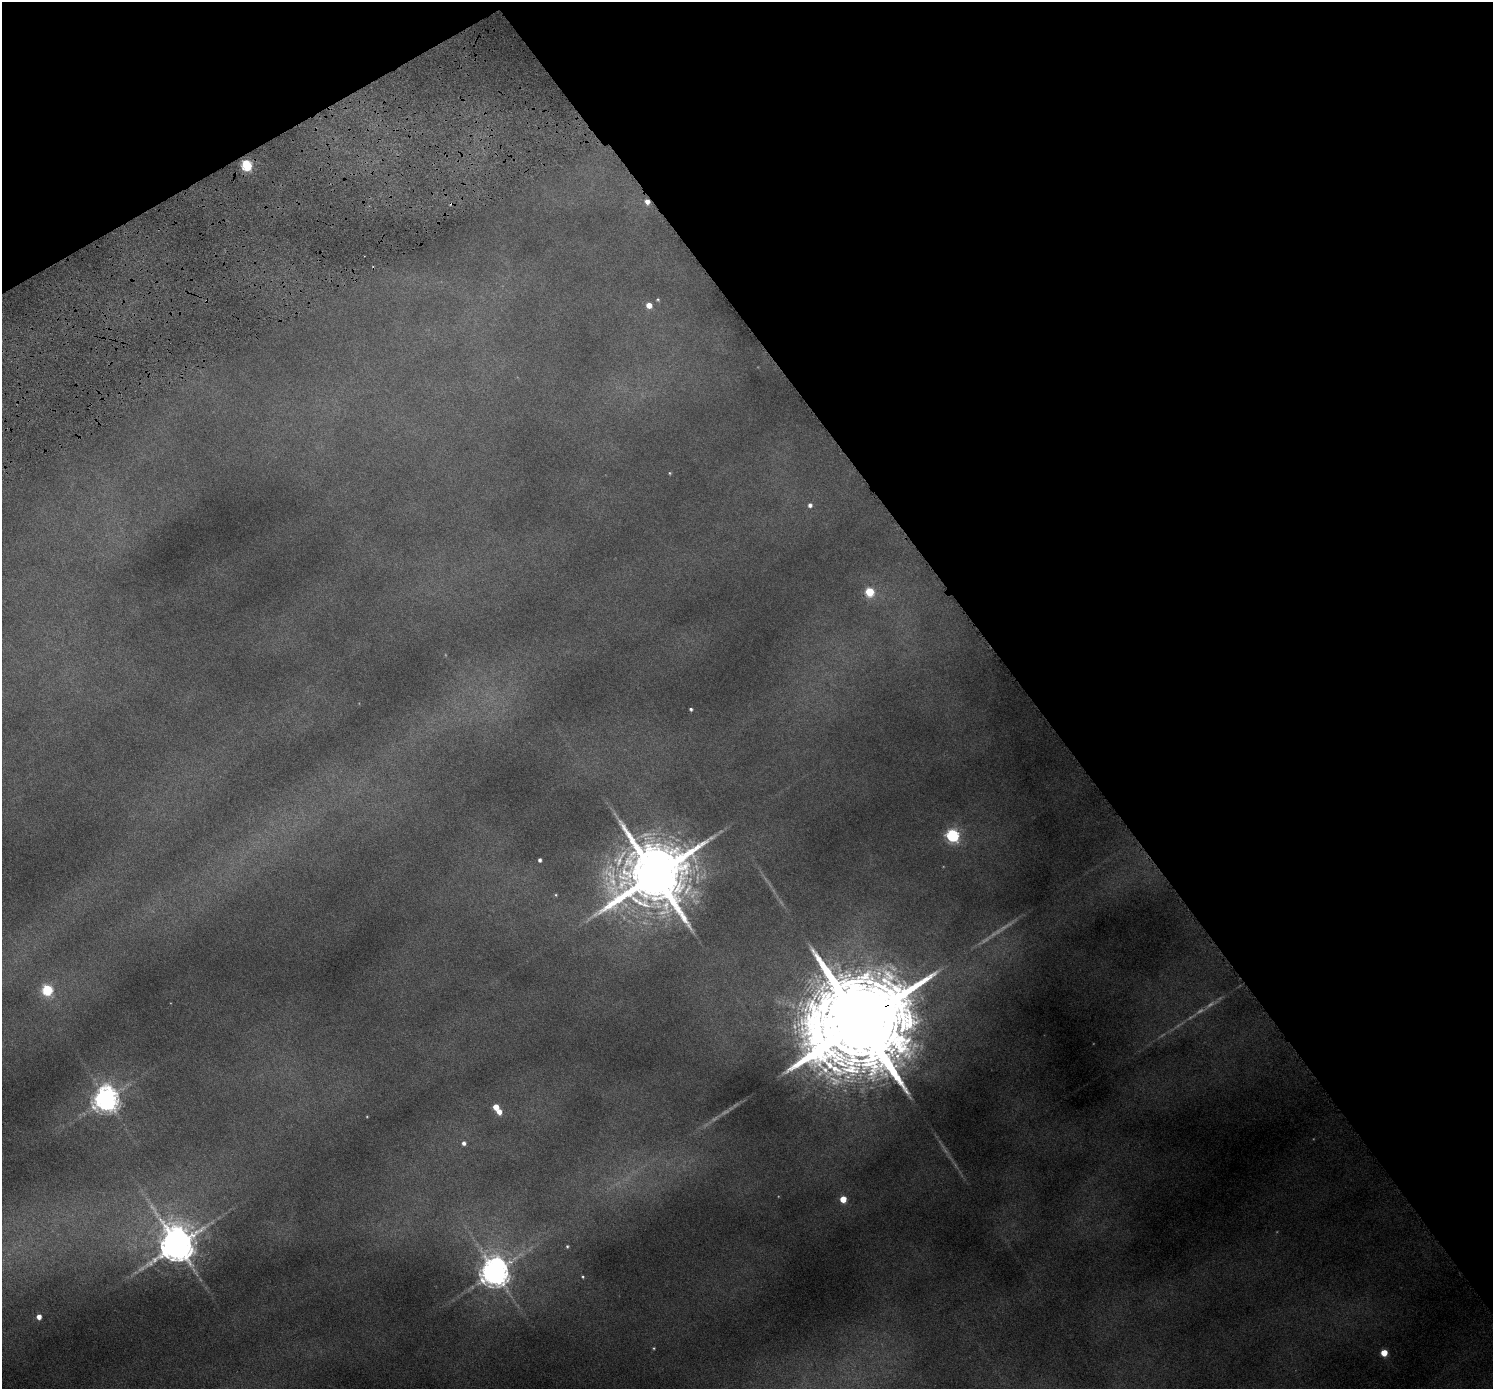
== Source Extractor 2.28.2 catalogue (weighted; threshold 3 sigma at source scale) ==
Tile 3 of 4 x 4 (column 3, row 1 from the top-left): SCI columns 2988-4478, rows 4322-5708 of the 5973 x 6009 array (HDU 1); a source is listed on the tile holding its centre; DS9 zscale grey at full resolution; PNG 1495 x 1391 px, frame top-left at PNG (2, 2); no overlay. Shown black and unused: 35% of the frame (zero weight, under 4 of 8 exposures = <1% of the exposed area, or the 3 px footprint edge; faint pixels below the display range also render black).
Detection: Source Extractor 2.28.2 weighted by HDU 2 'WHT'; one run over the whole footprint, this tile lists its part. Background 0.141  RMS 0.0091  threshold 0.037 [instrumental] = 3 sigma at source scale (4.09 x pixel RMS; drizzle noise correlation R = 1.36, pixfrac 0.8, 0.05/0.05 arcsec/px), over >= 5 px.
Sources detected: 22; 1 inside a brighter object's white glare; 1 cosmic-ray / hot-pixel residue — not listed; the other 20 listed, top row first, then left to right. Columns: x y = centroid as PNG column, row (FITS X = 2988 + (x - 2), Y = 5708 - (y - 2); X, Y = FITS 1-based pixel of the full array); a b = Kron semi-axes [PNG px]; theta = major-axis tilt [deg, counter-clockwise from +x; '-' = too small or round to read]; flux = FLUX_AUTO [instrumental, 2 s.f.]
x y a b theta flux
246 165 5 5 - 45
649 305 5 4 - 5.2
810 505 5 4 - 1.5
869 592 5 5 - 24
691 709 3 3 - 0.8
953 835 6 5 - 78
540 860 3 3 - 1.2
655 875 19 14 33 5100
47 990 5 5 - 42
859 1023 50 19 30 21000
106 1099 8 7 - 470
496 1107 4 4 - 6.7
499 1111 5 5 - 4
464 1143 5 4 - 1.6
843 1199 5 4 - 9.1
177 1245 9 8 - 1300
567 1246 4 3 - 0.52
495 1272 8 8 - 750
39 1317 4 4 - 3.2
1384 1353 4 4 - 10
Overlapping masked pixels (flux is a lower limit): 1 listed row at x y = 859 1023